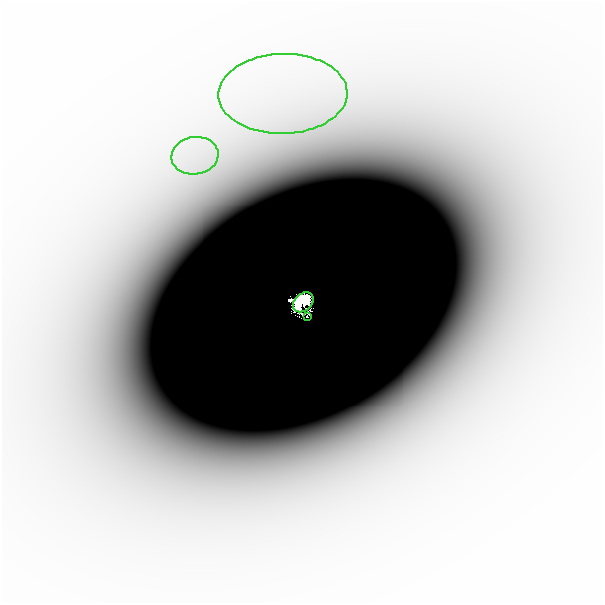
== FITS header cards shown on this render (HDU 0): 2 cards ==
NAXIS1  =                  601
NAXIS2  =                  601

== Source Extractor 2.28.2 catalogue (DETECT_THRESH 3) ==
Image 601 x 601 px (HDU 0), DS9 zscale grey, 1 PNG px = 1 image px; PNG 605 x 605 px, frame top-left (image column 1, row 601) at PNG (2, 2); each listed source drawn as its Kron ellipse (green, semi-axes under 4 px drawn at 4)
Background -6.17e-08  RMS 2.5e-08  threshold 7.50e-08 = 3 sigma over >= 5 px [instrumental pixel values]
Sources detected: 5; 1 with non-positive FLUX_AUTO (blend fragments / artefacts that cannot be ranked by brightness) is neither listed nor drawn; the other 4 listed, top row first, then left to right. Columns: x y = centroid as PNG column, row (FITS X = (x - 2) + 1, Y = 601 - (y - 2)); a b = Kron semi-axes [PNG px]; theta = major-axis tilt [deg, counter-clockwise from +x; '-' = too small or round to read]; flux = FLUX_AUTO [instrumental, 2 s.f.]
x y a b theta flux
283 94 64 40 1 4.2e-04
195 156 23 18 9 8.6e-05
303 302 11 8 42 1.4e+01
307 317 2 2 - 2.2e-03
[1 non-positive-flux detection neither listed nor drawn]